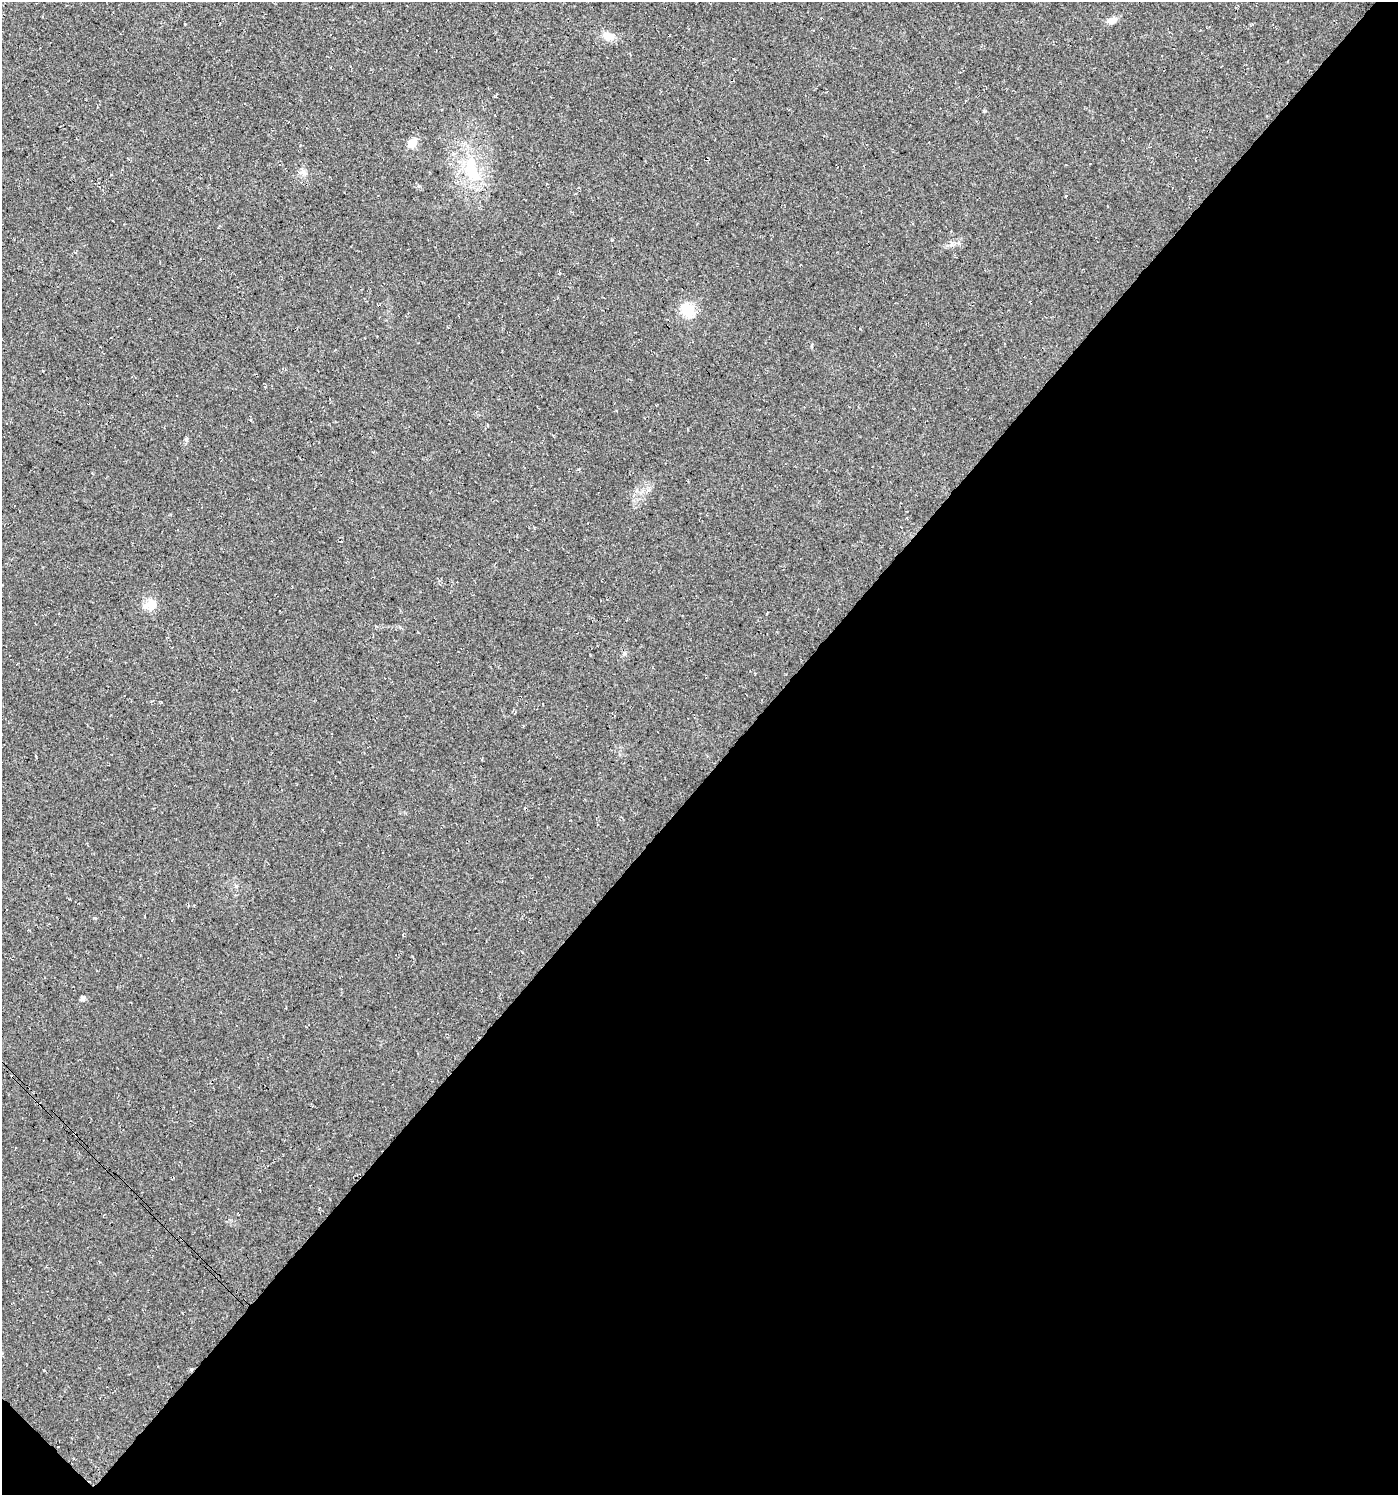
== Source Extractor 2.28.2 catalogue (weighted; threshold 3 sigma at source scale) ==
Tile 15 of 4 x 4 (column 3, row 4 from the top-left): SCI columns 3067-4462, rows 42-1534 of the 6067 x 6059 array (HDU 1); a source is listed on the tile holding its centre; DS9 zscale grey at full resolution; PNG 1400 x 1497 px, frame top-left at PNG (2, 2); no overlay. Shown black and unused: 48% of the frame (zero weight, under 3 of 4 exposures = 5% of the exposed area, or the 3 px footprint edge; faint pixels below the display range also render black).
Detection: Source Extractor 2.28.2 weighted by HDU 2 'WHT'; one run over the whole footprint, this tile lists its part. Background 0.03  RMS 0.0079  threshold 0.0358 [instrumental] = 3 sigma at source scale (4.5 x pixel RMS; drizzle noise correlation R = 1.50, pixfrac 1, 0.0396/0.0396 arcsec/px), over >= 5 px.
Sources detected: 10; all 10 listed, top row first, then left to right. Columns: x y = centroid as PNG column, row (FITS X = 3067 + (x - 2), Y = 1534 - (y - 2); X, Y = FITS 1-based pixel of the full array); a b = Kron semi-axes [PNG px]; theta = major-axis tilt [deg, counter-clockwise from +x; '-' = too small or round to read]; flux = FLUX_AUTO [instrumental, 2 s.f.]
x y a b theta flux
1111 21 11 8 20 5
608 36 15 10 -14 7.2
412 143 11 9 56 7.6
471 168 40 18 -77 38
303 172 9 7 -49 3.3
688 310 6 6 - 89
186 439 6 5 - 1.2
150 604 19 12 25 9.2
83 998 5 5 - 2.9
191 1369 5 4 - 1
Overlapping masked pixels (flux is a lower limit): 1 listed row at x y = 191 1369
Unlisted compact peaks at least as high as the median listed source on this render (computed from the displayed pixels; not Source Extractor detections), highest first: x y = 94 918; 984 111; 578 469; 236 886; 44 1370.